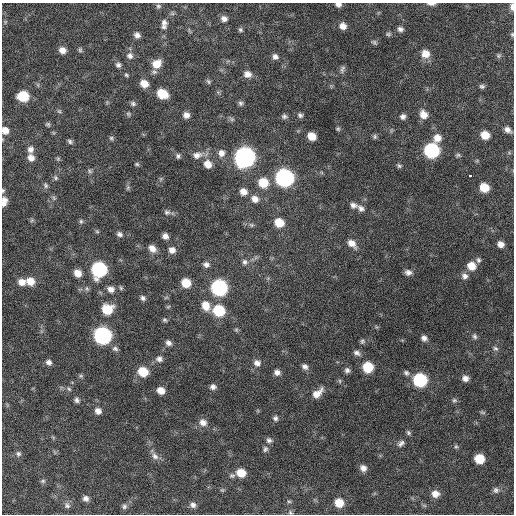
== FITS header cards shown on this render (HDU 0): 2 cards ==
NAXIS1  =                  512 / Axis length
NAXIS2  =                  512 / Axis length

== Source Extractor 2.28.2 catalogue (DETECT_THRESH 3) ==
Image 512 x 512 px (HDU 0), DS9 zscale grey, 1 PNG px = 1 image px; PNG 516 x 516 px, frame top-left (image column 1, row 512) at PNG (2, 3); no overlay
Background 238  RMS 16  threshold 47.7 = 3 sigma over >= 5 px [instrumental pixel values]
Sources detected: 165; all 165 listed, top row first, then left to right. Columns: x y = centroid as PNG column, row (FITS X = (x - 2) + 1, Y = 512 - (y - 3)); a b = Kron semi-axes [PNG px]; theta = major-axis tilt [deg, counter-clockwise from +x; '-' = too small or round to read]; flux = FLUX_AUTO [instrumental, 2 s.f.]
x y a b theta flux
338 4 7 5 0 4000
431 4 10 3 -2 3800
158 6 7 6 - 2300
512 7 8 4 -87 4700
224 19 8 7 - 5000
5 22 6 4 48 1300
164 22 9 7 -63 4300
343 26 7 7 - 7200
163 27 7 5 -6 2900
400 29 7 6 - 3500
240 30 6 5 - 2100
388 34 8 5 9 2100
512 34 6 4 72 1600
137 35 7 6 - 4700
374 42 8 5 -37 1900
62 50 7 6 - 7600
80 50 7 5 -90 1900
425 54 9 9 - 12000
130 56 9 8 - 5200
275 56 8 7 - 4200
498 56 7 7 - 2300
157 64 11 9 35 15000
118 65 7 6 - 3000
342 69 10 6 72 3000
247 74 9 8 - 7100
126 75 6 5 - 1500
208 81 7 5 -54 2100
144 84 8 7 - 11000
482 86 7 5 -15 2500
162 94 9 7 -29 25000
23 96 8 7 - 42000
133 103 7 6 - 2500
240 103 7 6 - 2600
59 111 6 5 - 1700
128 114 7 5 -21 1800
423 114 10 8 -56 10000
186 115 7 7 - 5700
300 115 7 6 - 2700
284 116 7 6 - 2900
403 117 6 6 - 3900
232 119 8 5 -36 2200
48 124 6 5 - 1700
338 129 6 5 - 1700
5 130 7 6 - 8200
508 130 10 6 -38 5400
485 135 7 7 - 16000
312 136 7 6 - 14000
375 136 6 6 - 2100
111 138 6 6 - 2000
437 138 10 8 53 10000
70 141 7 5 -43 2400
30 149 8 7 - 5000
431 150 9 8 - 160000
221 153 9 9 - 6300
197 155 14 9 11 7600
458 155 6 5 - 1900
178 156 6 5 - 2400
245 157 9 9 - 600000
31 158 8 7 - 6600
58 159 6 5 - 1500
137 164 5 4 - 1600
208 164 9 8 - 11000
399 166 6 5 - 2000
90 171 8 5 -38 2100
470 176 3 3 - 29000
55 178 7 6 - 2200
284 178 9 9 - 340000
161 179 6 4 89 1600
263 183 9 9 - 24000
46 185 8 5 -66 2400
484 187 7 7 - 22000
128 188 7 5 70 2000
3 191 6 5 - 1600
243 192 8 7 - 7900
54 198 7 5 -48 2000
255 199 9 8 - 7500
4 202 10 6 81 7000
353 205 9 7 -16 4700
361 208 10 7 -34 4600
167 212 8 6 -1 3100
32 220 6 5 - 1800
81 221 6 5 - 2100
279 223 8 7 - 19000
251 225 7 5 -21 2200
97 231 5 5 - 1500
119 234 8 7 - 3600
165 236 6 5 - 5100
352 243 11 7 -45 9000
501 244 6 5 - 6400
152 248 9 7 -43 7800
172 250 8 7 - 6300
478 260 7 6 - 2300
245 262 8 7 - 3700
206 265 8 7 - 4200
471 266 8 8 - 14000
99 269 9 9 - 160000
408 272 8 6 -11 4600
78 273 8 7 - 10000
465 276 8 8 - 4600
30 281 9 8 - 13000
22 282 9 8 - 8300
186 283 8 7 - 20000
121 288 6 4 -64 1600
219 288 9 8 - 220000
111 289 9 8 - 6200
166 297 6 4 20 1300
143 298 7 6 - 3000
206 306 11 8 -68 13000
168 307 6 3 20 1300
107 309 9 8 - 29000
219 310 9 8 - 50000
164 320 6 5 - 1900
236 330 6 5 - 1600
102 335 9 9 - 290000
475 336 8 6 -68 2700
424 338 7 6 - 4200
362 341 7 6 - 2200
168 343 7 6 - 4200
495 348 7 5 -29 2500
115 349 8 6 -20 3200
357 353 9 6 -27 3900
159 359 9 8 - 4400
49 362 7 7 - 4200
257 363 9 8 - 5900
305 367 8 6 -38 4300
368 367 8 8 - 35000
347 370 7 6 - 3300
143 372 8 7 - 27000
277 372 7 6 - 5200
406 373 8 7 - 3100
81 376 7 5 19 1800
465 378 7 6 - 5700
420 380 9 8 - 100000
213 387 7 6 - 3900
69 389 7 5 -53 2100
161 390 7 6 - 9600
317 393 14 7 41 10000
77 400 7 6 - 3100
454 400 7 6 - 2200
98 411 8 7 - 5600
483 412 8 4 -19 1500
275 418 6 6 - 3000
203 422 10 9 - 7000
408 433 7 5 -48 2100
53 437 6 4 -19 1200
269 440 7 7 - 3300
401 443 10 7 39 3800
456 446 6 5 - 1600
265 449 8 7 - 2900
18 454 7 6 - 2700
155 456 12 8 -52 5500
479 459 7 7 - 26000
363 468 8 7 - 5800
241 473 8 7 - 17000
232 476 8 6 -8 2600
43 481 7 5 0 1900
496 490 8 8 - 3400
435 494 8 7 - 8200
86 498 7 7 - 4500
289 501 6 4 -27 1600
339 503 8 8 - 17000
67 505 9 7 -49 3600
193 505 8 7 - 4300
124 506 8 7 - 3200
290 512 7 5 -43 2100
At the frame edge (FLAGS 8, measured only in part): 8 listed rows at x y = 338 4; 431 4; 512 7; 512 34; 5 130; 3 191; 4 202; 290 512